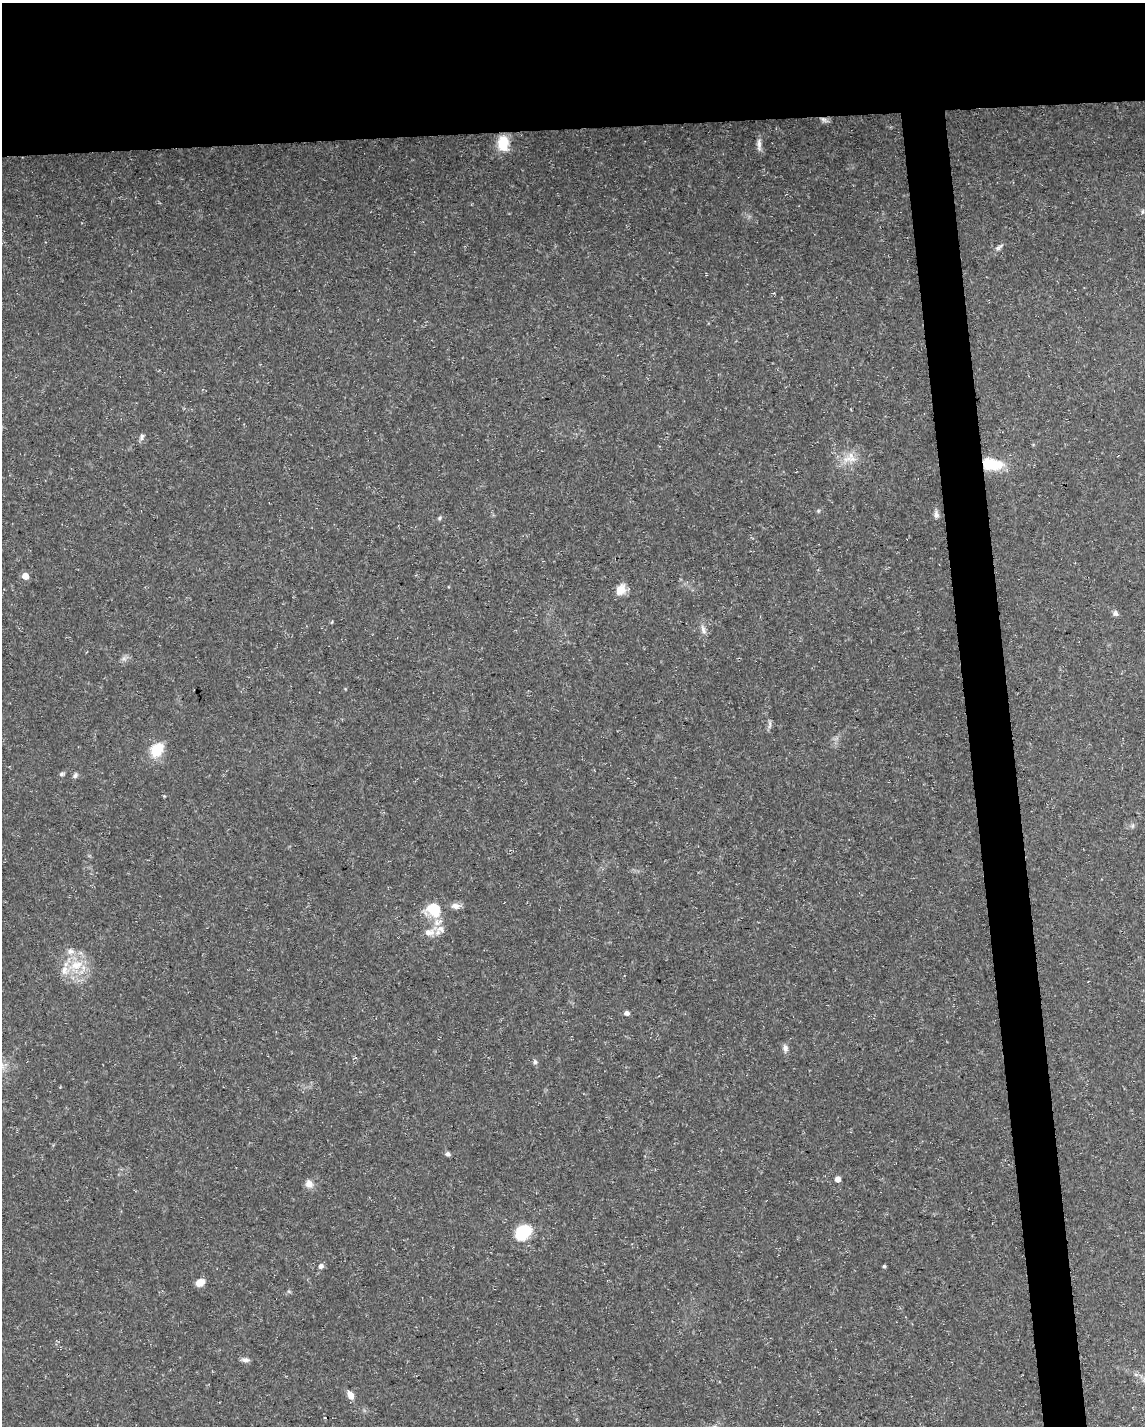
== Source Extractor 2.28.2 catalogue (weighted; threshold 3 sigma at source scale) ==
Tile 2 of 4 x 3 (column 2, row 1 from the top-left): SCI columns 1145-2287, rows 2901-4324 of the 4574 x 4333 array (HDU 1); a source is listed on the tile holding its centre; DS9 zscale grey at full resolution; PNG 1147 x 1428 px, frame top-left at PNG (2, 3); no overlay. Shown black and unused: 12% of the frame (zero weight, under 3 of 5 exposures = <1% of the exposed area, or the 3 px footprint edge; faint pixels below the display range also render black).
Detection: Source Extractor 2.28.2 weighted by HDU 2 'WHT'; one run over the whole footprint, this tile lists its part. Background 0.0294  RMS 0.0029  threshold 0.013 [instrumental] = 3 sigma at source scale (4.5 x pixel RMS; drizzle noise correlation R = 1.50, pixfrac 1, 0.0396/0.0396 arcsec/px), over >= 5 px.
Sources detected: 41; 1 too faint to see at this stretch — not listed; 2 inside a brighter listed object's ellipse — not listed separately; the other 38 listed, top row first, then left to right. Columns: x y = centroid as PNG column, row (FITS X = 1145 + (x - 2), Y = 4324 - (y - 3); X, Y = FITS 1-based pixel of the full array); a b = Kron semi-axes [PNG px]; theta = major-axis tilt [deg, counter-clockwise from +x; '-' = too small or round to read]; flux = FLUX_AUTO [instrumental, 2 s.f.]
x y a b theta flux
824 120 11 6 -23 0.87
503 143 15 11 -88 7.4
759 145 18 6 -87 1.4
1142 212 6 4 72 0.43
999 247 13 5 39 0.98
141 437 10 6 75 0.86
847 459 20 9 25 3.7
992 464 25 13 -7 9.2
818 511 6 4 46 0.39
936 514 9 6 -85 1.1
440 518 7 5 43 0.51
25 576 5 5 - 4.6
621 590 13 10 59 3.3
1115 613 8 6 -62 0.85
703 630 13 6 -70 1.4
770 724 10 4 89 0.81
156 750 14 11 50 8.5
61 774 6 5 - 0.56
75 775 7 5 60 0.72
164 796 4 4 - 0.25
1132 826 7 4 71 0.51
456 906 14 8 -1 1.6
434 909 18 16 -27 9.1
441 929 14 11 -30 2.8
70 951 11 8 4 1.8
76 965 23 14 21 7.4
626 1013 5 4 - 1.4
785 1048 10 6 -78 1.2
535 1062 7 5 -77 0.66
448 1154 6 6 - 0.7
838 1179 4 4 - 2.6
309 1184 11 9 -69 1.9
523 1232 16 12 35 14
321 1266 6 5 - 1.1
884 1266 5 4 - 0.41
200 1282 9 6 31 3.3
245 1360 11 6 -4 0.99
350 1395 10 6 -66 2.1
Overlapping masked pixels (flux is a lower limit): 2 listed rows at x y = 824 120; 992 464